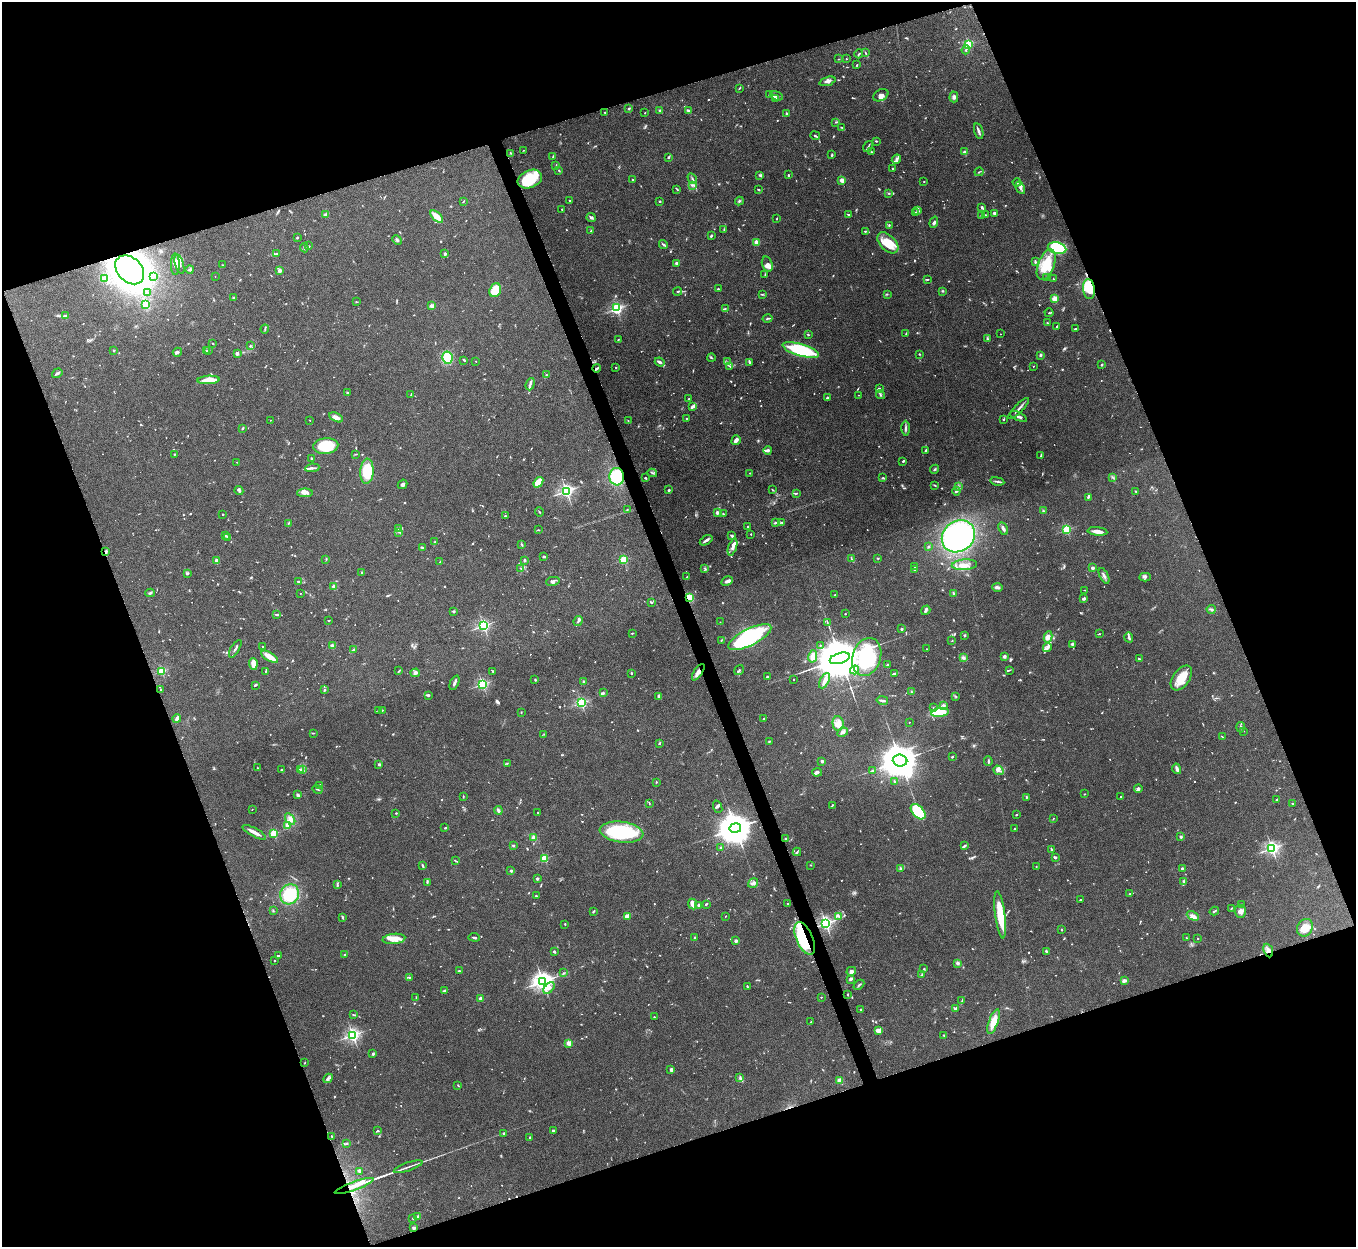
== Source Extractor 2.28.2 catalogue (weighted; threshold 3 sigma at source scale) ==
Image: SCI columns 2-5417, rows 151-5130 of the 5422 x 5406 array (HDU 1 of 3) = the unmasked area's bounding box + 8 px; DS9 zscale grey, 4 x 4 block average (1 PNG px = mean of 4 x 4 image px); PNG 1358 x 1249 px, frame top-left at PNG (2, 2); each listed source drawn as its Kron ellipse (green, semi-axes under 4 px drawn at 4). Shown black and unused: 40% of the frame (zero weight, under 5 of 10 exposures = <1% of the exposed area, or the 3 px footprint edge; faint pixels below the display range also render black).
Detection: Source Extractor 2.28.2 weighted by HDU 2 'WHT'. Background 0.145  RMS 0.0057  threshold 0.0234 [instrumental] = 3 sigma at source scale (4.09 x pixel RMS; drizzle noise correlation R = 1.36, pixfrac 0.8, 0.05/0.05 arcsec/px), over >= 5 px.
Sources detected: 1174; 34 too faint to see at this stretch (4 x 4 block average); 6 inside a brighter object's white glare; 4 cosmic-ray / hot-pixel residue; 1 long thin detection or spike segment (spike, bleed or trail) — neither listed nor drawn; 33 coinciding with a brighter row at this scale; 62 inside a brighter listed object's ellipse — not listed separately; of the other 1034, all 500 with FLUX_AUTO >= 1.95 (the completeness limit of this list) listed and drawn (534 fainter detections not listed), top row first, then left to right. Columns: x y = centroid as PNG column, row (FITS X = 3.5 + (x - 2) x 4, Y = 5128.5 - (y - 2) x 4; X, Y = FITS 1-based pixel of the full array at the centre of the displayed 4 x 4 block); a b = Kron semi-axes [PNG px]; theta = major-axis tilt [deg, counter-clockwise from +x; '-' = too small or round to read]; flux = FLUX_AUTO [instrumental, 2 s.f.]
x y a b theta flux
968 44 2 2 - 290
966 50 5 2 - 4
866 53 3 2 - 2.9
859 54 4 2 - 4.4
839 59 3 2 - 2.6
846 59 2 2 - 3.4
857 65 2 2 - 2.5
827 81 8 3 18 11
739 88 3 2 - 2.8
769 94 2 2 - 3.9
881 95 8 5 27 13
776 96 7 2 -18 8
954 97 5 4 - 8.2
776 98 2 2 - 2.9
629 108 3 2 - 3.6
660 111 2 2 - 37
689 111 4 2 - 8.3
605 112 2 2 - 2.1
645 113 2 2 - 3.7
787 114 4 2 - 4.3
836 122 3 2 - 2.6
842 127 2 2 - 2.8
979 131 8 2 -74 8.4
815 136 5 2 - 4.2
876 141 3 2 - 3.7
868 147 6 2 57 4.5
524 150 3 2 - 2
871 152 2 2 - 2.1
965 152 2 2 - 68
511 153 3 2 - 2.4
832 155 4 2 - 4
553 157 4 2 - 2.8
668 157 3 2 - 4.3
896 159 5 4 - 7.7
556 165 2 2 - 2
893 168 3 2 - 2
559 170 2 2 - 2.2
979 172 4 2 - 2.6
788 175 3 2 - 2.6
760 176 3 2 - 3.1
530 179 13 8 22 92
632 179 2 2 - 2.6
692 179 6 2 -58 5.4
842 180 2 2 - 86
924 182 2 2 - 4.8
1017 182 4 2 - 3.7
692 185 3 3 - 4.8
1020 188 6 3 -63 11
677 189 4 2 - 3
758 189 3 2 - 2.3
889 193 3 2 - 2
463 201 3 2 - 2.3
569 201 2 2 - 2.5
660 201 2 2 - 3.4
739 201 4 2 - 4
982 207 3 2 - 6.7
562 210 2 2 - 3.8
918 211 3 3 - 7.9
915 213 2 2 - 2.3
994 213 4 3 - 6.2
848 214 3 2 - 4.4
325 215 3 2 - 4.5
981 215 3 2 - 2.1
986 215 3 2 - 2.4
437 217 8 3 -45 52
591 218 4 3 - 5.9
777 219 2 2 - 2
934 222 6 3 70 6
889 225 3 2 - 2.7
724 229 3 2 - 2.9
591 231 2 2 - 5.5
865 231 3 2 - 3.9
711 236 3 2 - 3.4
297 238 2 2 - 12
397 240 5 3 - 5.3
757 242 2 2 - 100
888 243 13 7 -45 74
663 244 4 2 - 5.9
309 246 2 2 - 5.9
304 248 4 2 - 3.4
1057 248 9 5 -13 270
276 253 2 2 - 3.4
445 253 2 2 - 24
1035 262 4 2 - 6.3
677 263 2 2 - 35
175 264 11 4 90 17
179 264 10 4 -73 15
767 264 8 5 -73 17
222 265 2 2 - 2
1046 265 16 8 69 100
190 269 4 2 - 5.7
130 270 16 12 -45 1400
279 271 2 2 - 32
765 275 2 2 - 2.7
215 276 2 2 - 2.3
153 277 3 2 - 2.8
1047 278 2 2 - 2
104 279 4 3 - 6.2
928 279 3 2 - 2.3
1053 279 2 2 - 2.2
718 289 2 2 - 2.9
1089 289 10 6 -84 100
495 290 7 5 70 78
677 291 4 2 - 3.9
942 291 3 2 - 3.3
147 292 3 2 - 2.7
762 294 3 2 - 2.5
887 294 3 2 - 2.5
234 298 3 2 - 3.1
1055 299 2 2 - 140
356 302 2 2 - 2.6
146 304 4 4 - 36
432 306 2 2 - 79
617 308 2 2 - 410
725 309 3 2 - 2.8
1049 313 4 2 - 2.7
65 316 2 2 - 42
768 318 5 2 - 5.1
1047 323 2 2 - 3.1
1056 327 4 2 - 3.9
265 329 4 2 - 2.7
1075 329 3 2 - 2.5
906 333 2 2 - 2.3
1000 334 2 2 - 2.8
808 335 3 2 - 2.4
987 339 3 2 - 3.6
618 340 2 2 - 2.2
213 344 3 2 - 2.1
250 346 3 2 - 2.2
208 350 2 2 - 2.4
801 350 19 6 -16 250
114 351 2 2 - 9.2
206 351 2 2 - 4.1
177 352 5 3 - 5.3
237 353 2 2 - 45
919 354 2 2 - 3.7
1040 355 4 2 - 4.3
447 358 6 5 - 84
711 358 4 3 - 4.5
464 360 3 2 - 2.9
476 361 2 2 - 3.4
660 362 5 3 - 9.3
727 362 3 2 - 3.3
749 362 3 2 - 5.4
1102 365 2 2 - 5.4
730 366 4 2 - 3
1033 366 2 2 - 2
616 367 2 2 - 4.5
597 368 4 2 - 8.6
57 373 5 2 - 9.2
546 375 3 2 - 3.7
208 380 11 3 3 51
530 384 6 2 72 8.3
879 389 2 2 - 4.2
347 393 2 2 - 12
411 394 3 2 - 2.1
859 395 2 2 - 2
880 395 4 2 - 4.6
827 398 4 2 - 6.1
689 399 2 2 - 3.9
693 406 4 2 - 26
1019 409 14 2 46 9.9
1018 416 9 2 -25 8.9
336 417 7 3 -27 16
686 418 2 2 - 5
1004 419 2 2 - 2.4
270 420 2 2 - 3.4
310 420 2 2 - 2.7
628 421 3 2 - 2.5
242 428 3 2 - 3.8
905 428 7 2 89 6.5
736 440 5 3 - 15
326 446 12 8 5 110
768 450 4 3 - 8.5
925 451 3 2 - 3
174 454 2 2 - 3.8
356 454 4 2 - 2.1
1041 456 4 2 - 3.9
312 458 2 2 - 16
903 461 2 2 - 2
237 462 2 2 - 2
312 468 7 2 7 7.2
935 469 5 2 - 3.5
367 471 12 6 86 120
652 473 5 2 - 4.2
750 473 2 2 - 2.4
617 477 8 7 - 130
1112 477 3 2 - 2
645 478 2 2 - 3.6
883 478 4 2 - 3.4
997 481 7 2 -10 6.3
538 482 6 3 51 55
402 484 5 3 - 6.9
935 485 3 2 - 2.3
958 486 2 2 - 2.2
239 490 5 3 - 5.6
669 490 2 2 - 14
773 490 3 2 - 2
566 491 2 2 - 980
956 491 4 3 - 5.6
1136 491 2 2 - 3.5
305 493 8 3 0 13
796 493 3 2 - 2.4
1088 497 3 2 - 4
627 510 2 2 - 2.2
1043 511 2 2 - 3.3
539 512 4 2 - 2.3
717 513 2 2 - 38
223 514 2 2 - 3.5
723 514 2 2 - 2.7
505 516 2 2 - 11
288 523 3 2 - 3.1
775 523 3 2 - 4.1
782 523 4 2 - 2.9
748 526 2 2 - 3.2
1003 528 6 3 -63 10
399 529 3 2 - 3.3
538 530 3 2 - 2.3
1066 530 2 2 - 350
1097 531 10 3 -6 20
399 532 3 2 - 3.2
751 534 2 2 - 5.4
226 535 2 2 - 2.8
732 536 3 2 - 5.7
958 536 17 15 38 640
227 538 2 2 - 2.4
706 540 7 2 32 9.7
434 542 3 2 - 3.1
521 544 3 2 - 2.2
422 547 2 2 - 5.8
733 547 9 3 72 14
928 547 2 2 - 2.4
106 552 4 2 - 5.8
544 556 3 2 - 8.1
878 558 3 2 - 2.3
326 559 3 2 - 2.7
851 559 3 2 - 2.5
525 560 3 2 - 4.3
623 560 2 2 - 250
216 561 4 2 - 15
440 561 3 2 - 2.2
964 565 13 5 4 29
915 567 4 2 - 3.7
521 568 3 2 - 2.2
705 568 3 2 - 2.2
1093 568 2 2 - 36
915 570 3 2 - 2.1
187 573 4 2 - 3.3
362 573 3 2 - 2.3
1104 576 8 2 -63 9.5
687 577 4 2 - 3.2
1145 577 6 2 2 5.8
298 581 3 2 - 3.6
553 581 7 4 12 11
727 581 6 2 27 9.7
334 587 2 2 - 61
997 587 5 2 - 11
1085 590 3 2 - 2.5
150 593 4 2 - 4.1
300 593 2 2 - 3.4
953 593 3 2 - 3.5
835 595 2 2 - 3.7
689 597 4 3 - 90
1084 598 3 2 - 6.8
651 602 3 2 - 4.3
1211 609 4 3 - 5.6
926 610 5 3 - 6.7
454 611 2 2 - 19
277 614 3 2 - 3.6
845 614 2 2 - 6.8
329 620 2 2 - 2.8
578 621 5 2 - 5.3
720 622 2 2 - 3.2
827 622 3 2 - 2.1
483 626 2 2 - 620
901 629 2 2 - 20
632 633 3 2 - 3.1
1099 634 3 2 - 2.3
964 635 3 2 - 4.1
750 637 24 8 26 340
1048 637 5 4 - 15
1129 637 5 2 - 5.8
721 640 2 2 - 2
952 641 2 2 - 2
1072 644 3 2 - 5.3
820 645 2 2 - 2.7
332 646 2 2 - 75
263 647 2 2 - 2
1047 647 4 4 - 9.2
235 649 10 2 59 8.1
926 649 2 2 - 2.7
353 650 3 2 - 5
813 656 6 4 76 26
1004 656 3 3 - 6.7
269 657 9 3 -30 38
867 657 19 14 71 350
963 657 3 2 - 4
840 658 10 5 16 32000
1139 659 3 2 - 4.1
253 664 6 3 -86 39
887 665 3 2 - 2.2
739 670 5 2 - 3.8
854 670 4 3 - 9.6
1009 670 4 2 - 2.4
162 671 2 2 - 280
265 671 3 2 - 2
399 671 3 2 - 3
493 671 3 2 - 3.4
698 672 9 4 56 19
415 673 5 3 - 7
631 673 2 2 - 13
894 674 3 2 - 3.4
768 677 3 2 - 3.1
1181 678 14 8 54 59
535 679 2 2 - 2
794 679 2 2 - 6
584 681 2 2 - 23
825 681 8 4 64 15
454 683 8 2 65 8
482 684 2 2 - 590
255 685 3 2 - 3
160 689 2 2 - 2.3
324 690 2 2 - 3.6
911 692 2 2 - 2.1
603 693 2 2 - 2
428 695 4 2 - 4.5
659 696 3 2 - 13
955 696 3 2 - 2.1
882 700 6 2 -10 6.4
581 703 2 2 - 420
944 705 4 2 - 4.1
933 708 3 2 - 2.3
378 710 3 2 - 2.5
382 710 3 2 - 2.9
521 712 2 2 - 2.4
940 712 9 4 8 87
177 718 4 3 - 11
764 718 2 2 - 3.2
909 722 2 2 - 3.6
838 723 7 5 -87 20
1241 727 5 2 - 4.5
1244 731 2 2 - 2
843 732 5 2 - 11
314 733 3 2 - 2.6
544 734 2 2 - 2.1
1222 737 3 2 - 2.3
769 741 3 2 - 2.5
659 744 2 2 - 4.4
952 757 2 2 - 5.3
822 761 2 2 - 25
900 761 7 6 - 15000
988 761 5 2 - 5.4
507 763 3 2 - 2.1
379 765 4 2 - 4.1
258 768 3 2 - 2.5
300 769 2 2 - 2.1
1177 769 5 2 - 13
281 770 2 2 - 4.6
303 770 2 2 - 2.9
998 770 5 4 - 10
872 771 2 2 - 5.2
817 772 5 3 - 8.7
656 782 2 2 - 2.9
894 782 3 2 - 4.1
319 786 4 2 - 5
317 789 5 2 - 3.1
1138 789 4 3 - 7.5
1085 794 2 2 - 3
298 795 3 2 - 6
463 796 3 2 - 2.2
1026 797 3 2 - 3.7
1121 797 2 2 - 3.2
1276 800 2 2 - 2
649 803 2 2 - 2
1293 803 3 2 - 2.7
832 805 3 2 - 2.3
718 807 6 3 -70 6
252 809 2 2 - 2.1
498 810 4 3 - 6.8
538 812 2 2 - 3.8
918 812 9 5 -47 140
396 813 2 2 - 2.4
1016 815 2 2 - 2.8
290 819 6 4 -55 13
1053 819 3 2 - 2.2
287 825 4 3 - 9
445 828 3 2 - 3.5
735 828 6 5 - 10000
1014 829 2 2 - 2.7
254 832 13 3 -28 22
622 832 22 10 -7 250
273 834 2 2 - 260
1180 837 3 3 - 5.4
534 838 2 2 - 74
786 839 2 2 - 2.9
513 845 2 2 - 18
964 846 3 2 - 4.1
721 847 3 2 - 3.4
1272 848 2 2 - 950
1051 849 3 2 - 2.8
797 852 4 2 - 3.5
1055 857 3 2 - 7.8
544 858 2 2 - 230
456 861 4 2 - 2.7
810 865 2 2 - 2.2
422 866 3 2 - 3.6
1036 866 2 2 - 3.7
1182 868 2 2 - 15
900 869 3 2 - 4.5
511 871 3 2 - 4.4
537 879 2 2 - 24
1184 881 3 2 - 3.5
427 882 4 2 - 4
753 883 5 3 - 7.5
337 885 3 2 - 3.5
290 894 10 9 - 140
1130 894 4 2 - 3.2
536 896 3 2 - 3.8
1081 900 2 2 - 6.4
693 904 5 2 - 45
706 904 3 2 - 4.7
787 904 2 2 - 3
699 905 3 2 - 11
1241 905 3 2 - 2
1231 908 3 2 - 2.8
273 911 3 2 - 2.4
1214 911 5 2 - 5.1
1240 911 7 5 -86 14
593 912 3 2 - 2.7
1000 915 24 5 -82 99
627 916 2 2 - 100
725 916 2 2 - 2.4
839 916 3 3 - 6.1
1193 916 6 4 -25 12
342 917 3 2 - 4.5
826 923 2 2 - 990
565 924 2 2 - 2.4
1305 928 9 7 60 52
1061 930 2 2 - 3.1
474 937 5 2 - 4.6
695 938 3 2 - 4.2
805 938 17 8 -66 300
1186 938 2 2 - 2.1
1198 938 2 2 - 4.7
394 939 11 5 6 35
736 941 2 2 - 39
1268 950 7 4 -67 15
554 951 4 2 - 3.6
1046 951 2 2 - 6.1
345 954 3 2 - 3.8
279 956 3 2 - 3.6
274 961 2 2 - 2
958 963 3 3 - 6.7
924 969 2 2 - 2.5
459 971 2 2 - 4.5
851 971 5 3 - 11
563 973 3 2 - 3
922 975 3 2 - 2.8
409 977 3 2 - 2.5
850 979 3 3 - 4.2
543 981 3 3 - 2200
1124 981 3 2 - 23
859 985 6 2 43 5
747 987 2 2 - 4.5
549 988 7 3 47 12
444 990 3 2 - 5.3
848 995 2 2 - 2
416 997 3 2 - 2
821 997 2 2 - 4.7
480 998 2 2 - 49
962 1001 4 2 - 3.6
860 1009 2 2 - 7.1
956 1009 4 3 - 5.8
354 1015 3 2 - 2.5
654 1017 2 2 - 2.8
811 1022 2 2 - 4
993 1022 13 4 70 48
878 1031 4 3 - 18
353 1035 2 2 - 920
944 1036 3 2 - 2.1
569 1043 2 2 - 100
373 1054 3 2 - 4
304 1063 2 2 - 2.4
671 1070 4 2 - 6.5
740 1077 3 2 - 3.8
328 1078 5 3 - 7.2
839 1080 2 2 - 78
458 1085 3 2 - 2.4
553 1130 3 2 - 4.5
377 1131 3 2 - 3.4
504 1133 2 2 - 8.9
332 1136 2 2 - 2.9
530 1138 2 2 - 11
346 1143 3 2 - 3
408 1167 15 2 19 12
360 1171 4 2 - 4.1
354 1186 20 2 20 66
418 1216 3 3 - 5.8
413 1218 2 2 - 2.7
414 1228 2 2 - 37
Overlapping masked pixels (flux is a lower limit): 10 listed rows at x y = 130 270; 1089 289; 597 368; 617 477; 106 552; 689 597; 698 672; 805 938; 1268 950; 354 1186
Diffuse or blended objects may show on this block-average render without a row.